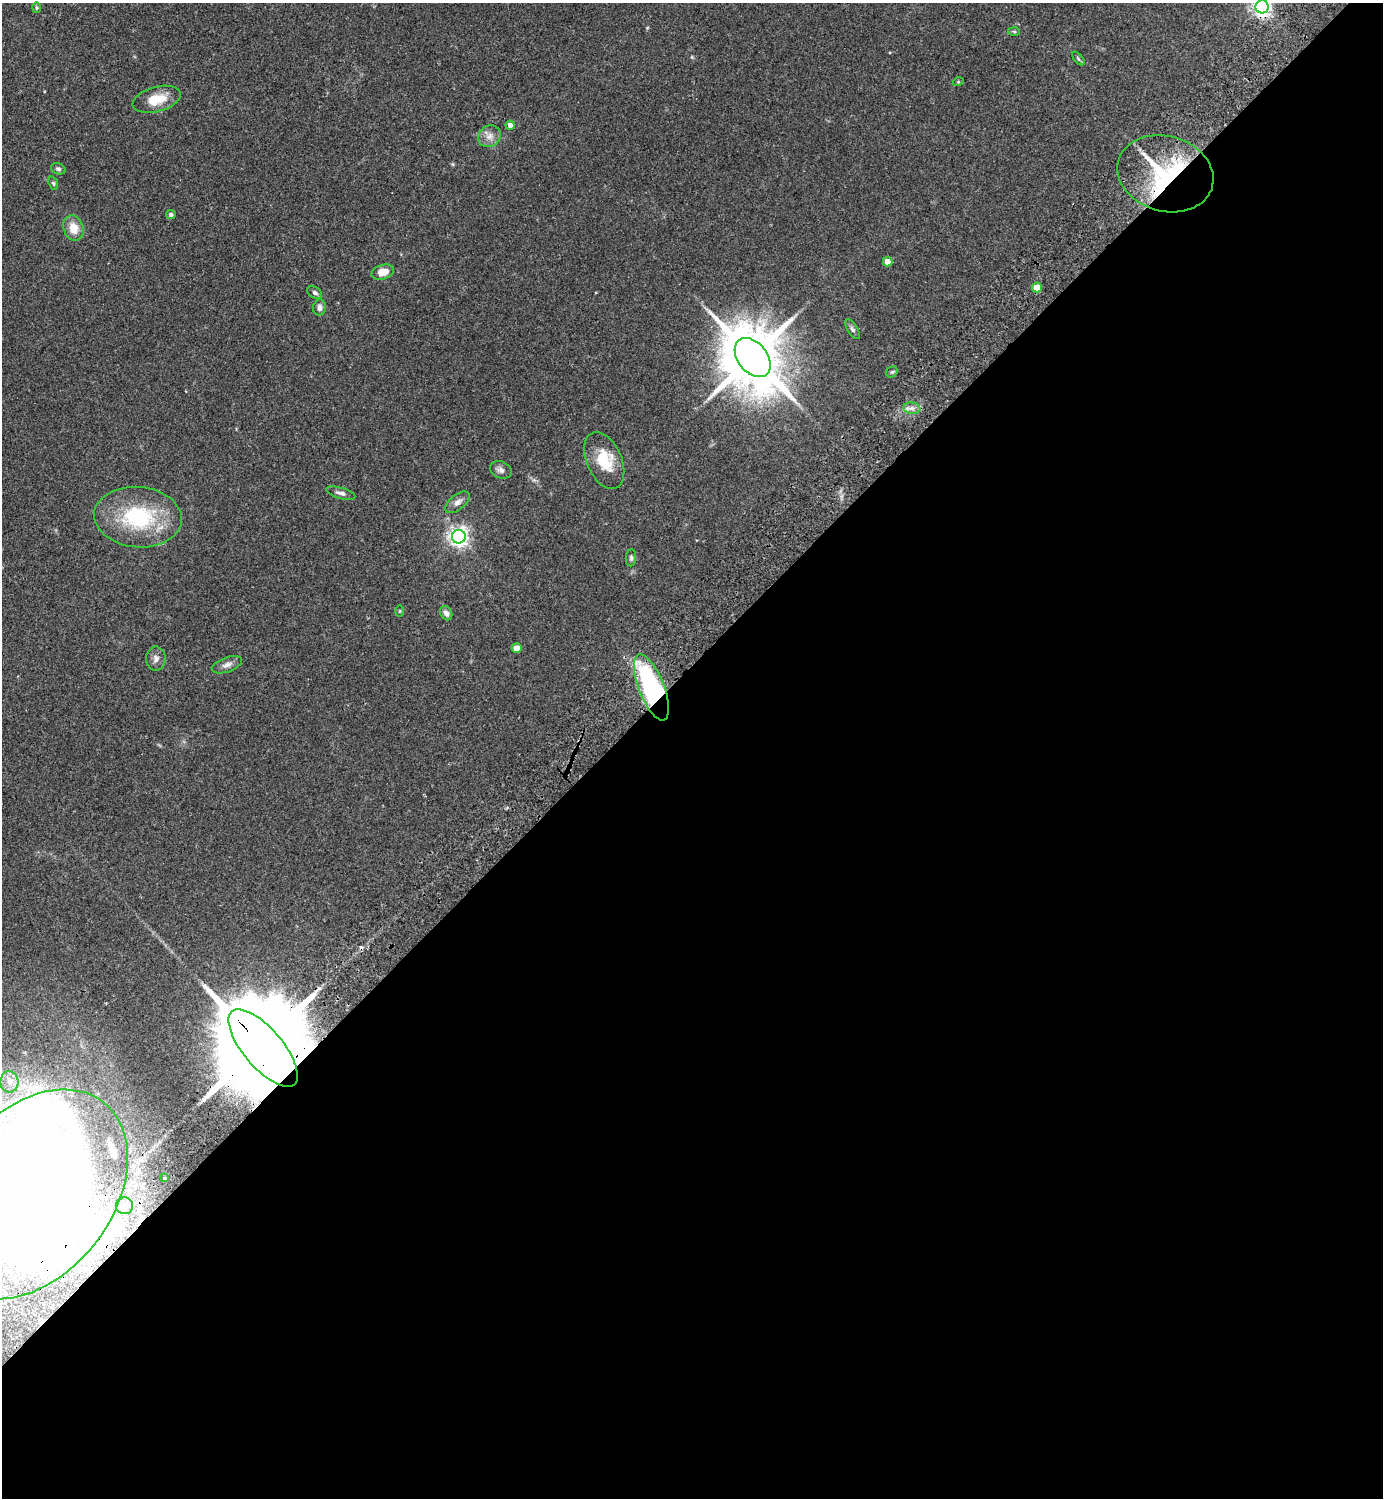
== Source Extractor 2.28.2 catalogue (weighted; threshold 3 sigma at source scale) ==
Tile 15 of 4 x 4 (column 3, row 4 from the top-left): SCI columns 3106-4486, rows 45-1540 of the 6069 x 6073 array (HDU 1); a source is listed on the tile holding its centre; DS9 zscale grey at full resolution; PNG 1385 x 1500 px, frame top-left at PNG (2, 3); each listed source drawn as its Kron ellipse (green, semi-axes under 4 px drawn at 4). Shown black and unused: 56% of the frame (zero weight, under 2 of 3 exposures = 3% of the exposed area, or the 3 px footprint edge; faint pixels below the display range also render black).
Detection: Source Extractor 2.28.2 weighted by HDU 2 'WHT'; one run over the whole footprint, this tile lists its part. Background 0.174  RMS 0.0076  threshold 0.0341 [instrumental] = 3 sigma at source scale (4.5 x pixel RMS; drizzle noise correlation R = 1.50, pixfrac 1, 0.05/0.05 arcsec/px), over >= 5 px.
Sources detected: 44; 1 inside a brighter object's white glare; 2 cosmic-ray / hot-pixel residue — neither listed nor drawn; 1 inside a brighter listed object's ellipse — not listed separately; the other 40 listed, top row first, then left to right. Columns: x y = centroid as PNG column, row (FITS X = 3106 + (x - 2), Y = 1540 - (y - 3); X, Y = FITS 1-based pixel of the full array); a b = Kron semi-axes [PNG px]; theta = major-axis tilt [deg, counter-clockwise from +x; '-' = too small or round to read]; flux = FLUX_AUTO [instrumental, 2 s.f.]
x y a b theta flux
1262 7 6 6 - 340
37 8 5 4 - 0.95
1014 31 6 4 -3 0.98
1078 58 8 4 -49 1.3
958 82 5 3 - 0.69
157 99 25 12 15 16
510 125 4 4 - 4
489 136 12 10 35 5.6
58 169 7 5 -19 1.7
1165 174 49 37 -16 88
53 183 7 4 -69 1.1
171 215 5 4 - 1.9
73 228 13 10 -73 11
888 262 5 4 - 7.9
383 272 11 7 18 8.7
1037 287 5 5 - 14
315 293 8 5 -33 2
320 307 8 6 83 2.9
852 329 11 5 -58 2
753 358 22 14 -51 6400
892 372 6 5 - 1.2
912 408 8 5 -8 3
604 461 30 17 -66 23
501 470 11 8 -23 3.1
341 493 15 5 -15 3
457 502 14 7 38 4.1
138 517 44 30 -5 66
459 537 7 7 - 370
631 558 8 5 84 1.7
400 611 6 4 89 0.76
446 613 7 5 -62 3.3
517 648 5 4 - 9.1
156 659 12 9 -89 4
227 665 16 7 20 4.1
651 687 35 12 -68 140
263 1048 48 19 -50 25000
9 1082 11 9 -87 5.4
165 1178 2 2 - 0.75
31 1194 117 81 52 2000
125 1206 8 8 - 3.6
Overlapping masked pixels (flux is a lower limit): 4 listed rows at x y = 1165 174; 651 687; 263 1048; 31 1194
Isophote crosses this tile's border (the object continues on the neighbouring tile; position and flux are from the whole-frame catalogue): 2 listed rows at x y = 1262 7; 31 1194